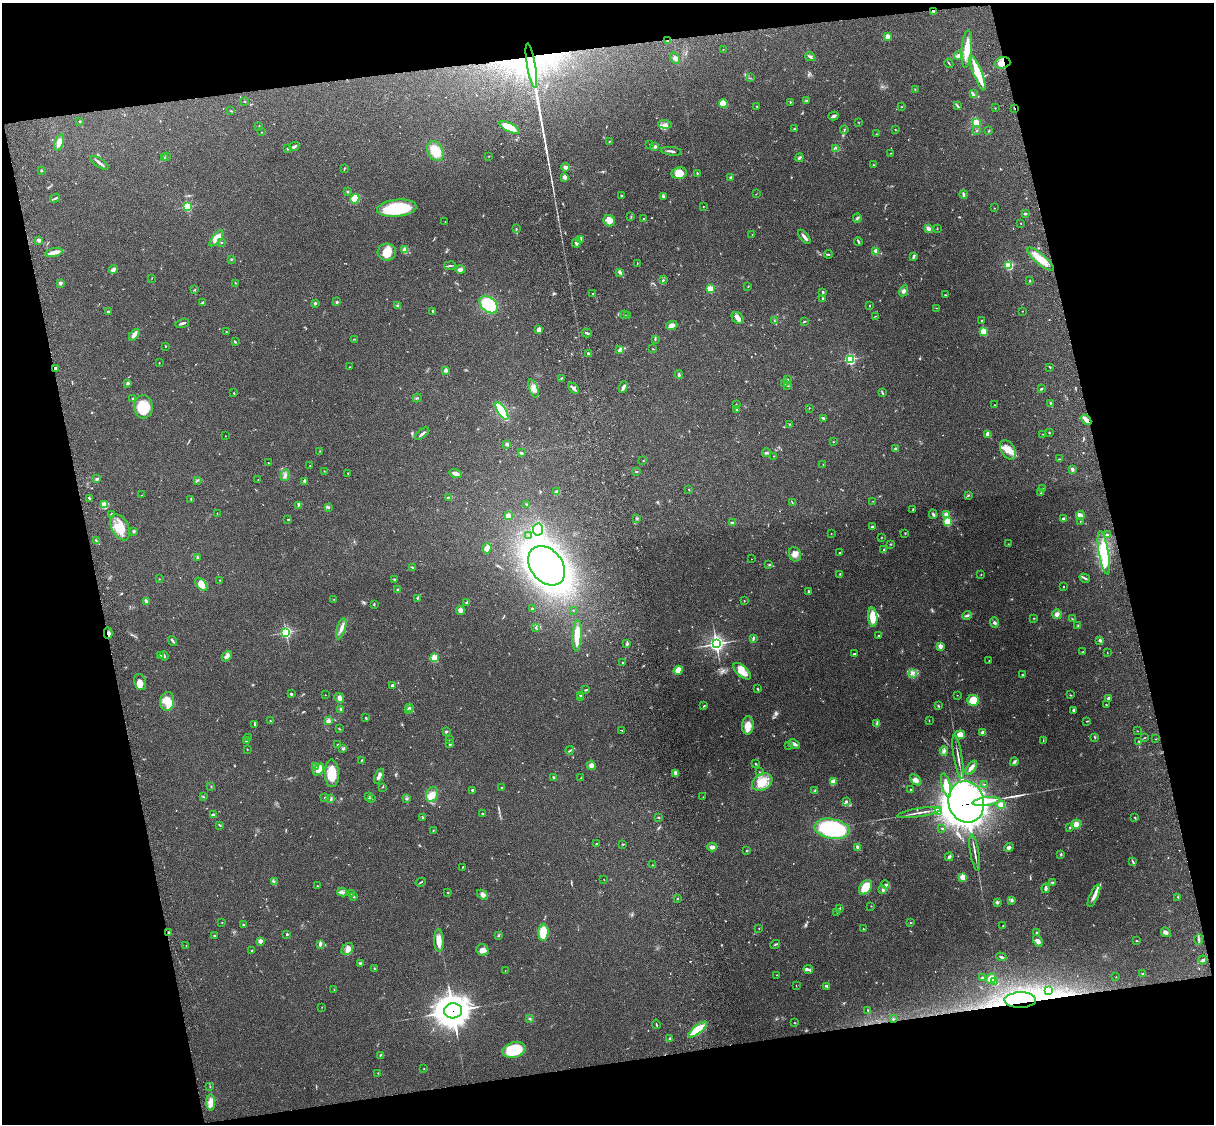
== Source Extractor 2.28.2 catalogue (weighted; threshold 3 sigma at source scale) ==
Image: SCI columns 119-4965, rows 164-4648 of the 5085 x 4925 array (HDU 1 of 3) = the unmasked area's bounding box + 8 px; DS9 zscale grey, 4 x 4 block average (1 PNG px = mean of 4 x 4 image px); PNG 1216 x 1126 px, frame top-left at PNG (2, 3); each listed source drawn as its Kron ellipse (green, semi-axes under 4 px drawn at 4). Shown black and unused: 26% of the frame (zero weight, under 3 of 4 exposures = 6% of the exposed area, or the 3 px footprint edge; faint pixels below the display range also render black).
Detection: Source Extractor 2.28.2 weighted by HDU 2 'WHT'. Background 0.219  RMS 0.0084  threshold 0.0378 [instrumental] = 3 sigma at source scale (4.5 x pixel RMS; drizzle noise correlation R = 1.50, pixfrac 1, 0.05/0.05 arcsec/px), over >= 5 px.
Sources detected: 642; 5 too faint to see at this stretch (4 x 4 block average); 6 inside a brighter object's white glare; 3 long thin detections or spike segments (spike, bleed or trail) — neither listed nor drawn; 8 coinciding with a brighter row at this scale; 30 inside a brighter listed object's ellipse — not listed separately; of the other 590, all 500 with FLUX_AUTO >= 1.61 (the completeness limit of this list) listed and drawn (90 fainter detections not listed), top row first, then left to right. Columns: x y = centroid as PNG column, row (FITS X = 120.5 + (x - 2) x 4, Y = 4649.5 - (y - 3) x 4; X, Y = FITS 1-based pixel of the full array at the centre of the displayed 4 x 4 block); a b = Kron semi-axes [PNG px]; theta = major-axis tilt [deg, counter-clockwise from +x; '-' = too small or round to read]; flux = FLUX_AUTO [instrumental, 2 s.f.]
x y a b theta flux
934 11 3 2 - 6
888 36 2 2 - 120
668 41 2 2 - 8.3
723 49 2 2 - 1.8
967 49 19 5 85 82
958 56 4 3 - 20
810 57 5 3 - 9.6
675 58 6 3 -55 12
949 63 5 2 - 4.2
1002 63 8 5 16 36
531 66 23 2 -80 210
978 73 19 4 -69 140
751 78 2 2 - 2
915 89 2 2 - 2.4
973 94 2 2 - 3.3
806 100 2 2 - 2.8
244 101 2 2 - 2.6
790 102 4 2 - 3.5
723 103 4 4 - 63
757 106 2 2 - 2.1
957 106 3 2 - 4.3
901 107 2 2 - 1.7
995 108 2 2 - 2.1
1014 108 3 2 - 3
231 111 2 2 - 2.9
834 116 5 3 - 10
80 121 3 2 - 2.8
858 122 2 2 - 1.9
976 123 4 3 - 52
665 124 7 3 -6 16
259 126 3 2 - 2.9
509 128 11 4 -27 110
795 129 2 2 - 3.4
844 130 4 2 - 5.4
895 130 2 2 - 3.5
977 130 2 2 - 1.8
989 131 3 2 - 3.4
262 132 2 2 - 5.4
876 134 2 2 - 2.1
609 141 2 2 - 4.3
59 142 8 4 67 39
650 145 2 2 - 2.4
294 146 5 2 - 12
655 147 2 2 - 12
288 148 3 2 - 6.3
836 148 2 2 - 2.4
435 151 10 7 -62 93
671 151 10 2 -7 11
891 153 2 2 - 2.5
166 156 2 2 - 2.7
489 156 2 2 - 1.9
164 158 2 2 - 2
799 158 4 2 - 7.8
100 163 10 2 -34 16
873 165 2 2 - 2.3
565 167 4 3 - 15
344 169 3 2 - 3
41 170 3 2 - 3.5
679 173 8 6 7 70
697 173 3 2 - 3.6
565 177 2 2 - 82
731 177 3 2 - 5.2
347 192 2 2 - 3
756 194 3 2 - 1.8
621 195 2 2 - 3.1
963 195 4 2 - 10
663 197 4 2 - 7.3
55 198 5 2 - 8
355 199 5 4 - 110
703 206 2 2 - 1.8
187 207 2 2 - 450
397 208 20 8 6 300
994 208 2 2 - 2.8
1025 213 3 2 - 7.8
631 217 3 2 - 3.1
643 218 2 2 - 2.7
857 218 4 2 - 7.7
609 221 6 5 - 30
445 222 2 2 - 2
1021 223 2 2 - 2.2
516 229 2 2 - 2.7
928 229 4 3 - 16
937 229 2 2 - 2
752 234 2 2 - 1.8
804 237 8 2 -50 23
216 238 10 4 51 58
39 240 4 3 - 13
580 240 3 2 - 3.8
858 242 4 2 - 5.9
222 243 2 2 - 4.1
576 243 4 3 - 11
405 250 3 3 - 32
876 251 4 3 - 17
387 252 9 8 - 67
54 253 8 3 11 25
828 254 4 2 - 5.1
913 257 4 3 - 6.5
231 259 3 2 - 3.3
1041 259 17 5 -40 77
637 263 3 2 - 2.7
1009 265 2 2 - 500
450 266 6 2 9 6.6
113 269 5 3 - 20
460 270 5 3 - 16
620 272 3 2 - 16
152 278 2 2 - 1.8
664 280 2 2 - 2.4
1030 281 3 2 - 3.1
60 283 2 2 - 54
235 283 2 2 - 2.5
748 287 2 2 - 1.7
710 289 2 2 - 220
195 290 3 2 - 3.3
904 291 6 3 61 13
823 292 3 2 - 7.3
592 293 2 2 - 1.8
945 295 2 2 - 3.2
823 299 3 2 - 4.7
203 302 4 2 - 8.1
337 302 2 2 - 25
315 303 2 2 - 31
489 305 10 7 -42 220
869 305 2 2 - 2.2
398 306 2 2 - 7.8
937 308 3 2 - 1.8
433 311 2 2 - 7.1
1022 311 2 2 - 1.9
108 312 3 2 - 6.6
624 315 2 2 - 2.8
628 316 2 2 - 2.3
875 316 2 2 - 1.7
738 318 6 5 - 23
982 320 2 2 - 5.2
774 321 3 2 - 3.8
804 321 4 2 - 3.7
182 323 7 2 17 13
672 325 6 4 16 26
539 330 3 3 - 30
983 331 2 2 - 240
226 332 2 2 - 2.2
587 333 5 2 - 7.9
134 335 7 3 52 28
354 339 3 2 - 2.2
655 339 3 2 - 3.4
235 342 2 2 - 5.1
165 346 2 2 - 2.4
653 349 2 2 - 2.6
619 350 3 2 - 7.9
588 353 2 2 - 24
850 359 2 2 - 600
159 363 2 2 - 2
350 367 2 2 - 1.9
1050 367 2 2 - 2.9
55 368 3 3 - 6.8
446 370 3 3 - 13
679 375 4 2 - 7.2
561 378 2 2 - 3.8
788 379 2 2 - 1.7
128 383 3 3 - 7.9
785 383 3 2 - 2.2
788 386 2 2 - 2.4
623 387 6 2 65 18
533 388 9 4 -71 29
573 388 6 3 -47 14
1041 389 3 2 - 4.3
234 393 2 2 - 1.7
882 393 3 2 - 5
417 398 4 2 - 3.1
133 399 2 2 - 4
1050 403 3 2 - 4
736 404 2 2 - 2
995 405 2 2 - 1.7
143 407 11 9 -88 130
809 408 2 2 - 1.7
737 410 2 2 - 2.5
502 411 10 3 -58 290
823 418 3 2 - 7.8
1086 420 6 2 -47 31
789 424 2 2 - 1.9
1049 433 2 2 - 2.8
422 434 8 2 41 14
988 434 3 3 - 39
1043 434 2 2 - 1.8
225 436 2 2 - 1.6
833 442 2 2 - 2.7
507 444 3 3 - 8.9
896 449 3 3 - 14
1008 450 10 6 -58 57
320 451 2 2 - 1.9
521 453 3 3 - 7.8
766 453 4 2 - 9.3
774 456 2 2 - 2
1059 459 3 2 - 2.4
643 461 2 2 - 2.7
268 463 2 2 - 2.8
823 464 2 2 - 1.8
310 465 2 2 - 3
1072 469 4 3 - 8.2
324 471 2 2 - 1.7
636 471 3 2 - 3.6
348 473 2 2 - 9.1
456 474 6 3 -17 20
285 475 6 2 74 12
97 479 3 2 - 8
258 479 2 2 - 2
198 480 3 2 - 3.6
304 481 4 2 - 8.4
689 489 2 2 - 2.2
1043 489 2 2 - 2.9
557 492 3 2 - 6.7
1041 493 2 2 - 2.1
141 495 2 2 - 1.6
968 495 2 2 - 2
448 497 3 2 - 4.3
89 498 3 2 - 6.7
191 500 2 2 - 2.3
873 501 2 2 - 1.7
792 502 3 2 - 2.9
526 504 3 2 - 3.7
104 505 3 2 - 8.1
298 505 3 2 - 4.9
328 508 4 2 - 6.6
913 509 3 2 - 5
112 514 2 2 - 7.3
217 514 2 2 - 1.7
933 514 5 3 - 7.7
946 514 3 3 - 19
1080 515 4 4 - 20
508 516 3 2 - 26
637 519 2 2 - 3.9
1063 519 2 2 - 17
288 520 2 2 - 4.1
1080 521 2 2 - 1.7
947 522 2 2 - 440
733 523 4 2 - 12
120 527 14 8 -63 84
872 527 3 2 - 10
538 530 6 5 - 250
133 531 3 2 - 5.9
905 533 2 2 - 3
831 534 2 2 - 1.7
529 535 2 2 - 2.8
1107 535 2 2 - 3.7
882 537 2 2 - 1.9
96 540 3 2 - 3.4
890 544 2 2 - 2.5
1008 544 2 2 - 1.8
487 548 5 3 - 35
884 550 4 2 - 5.4
839 553 3 2 - 3.7
1104 553 22 5 -80 130
795 554 7 6 - 29
197 558 2 2 - 2.4
751 559 2 2 - 2.5
769 565 3 2 - 4.1
547 566 22 16 -51 2000
412 567 3 2 - 4.6
840 574 2 2 - 3.6
981 574 2 2 - 1.7
1085 578 5 2 - 7.2
159 579 2 2 - 2
394 579 2 2 - 3.2
220 580 2 2 - 2.4
201 584 7 4 -49 74
1064 587 2 2 - 2.5
398 590 2 2 - 45
808 591 4 2 - 4.9
417 598 2 2 - 4.4
334 599 2 2 - 1.7
146 601 4 3 - 8.2
744 601 2 2 - 1.9
467 603 2 2 - 52
374 604 2 2 - 3.1
532 609 3 3 - 7.3
460 610 4 4 - 19
573 610 2 2 - 1.8
1057 614 5 5 - 16
967 615 5 3 - 9.8
873 617 9 4 -86 96
1033 618 2 2 - 1.8
1072 619 3 2 - 2.7
994 623 5 3 - 11
1078 626 2 2 - 2.9
536 628 2 2 - 2.4
341 629 11 3 74 23
286 632 2 2 - 820
108 633 5 3 - 20
577 636 16 4 87 87
878 636 2 2 - 3.6
753 638 4 2 - 8.2
1100 640 4 3 - 7.8
173 641 5 2 - 8.9
627 644 4 2 - 7.4
716 644 3 3 - 1600
940 646 2 2 - 93
1083 652 2 2 - 3
1107 653 2 2 - 2.1
854 654 2 2 - 5.4
160 656 2 2 - 2.6
164 656 5 2 - 8.4
227 656 6 3 47 30
434 658 2 2 - 320
989 661 2 2 - 2.1
623 663 2 2 - 2.5
678 670 4 4 - 42
742 671 11 5 -41 49
913 673 3 2 - 3.8
1023 675 3 2 - 2.9
140 682 8 6 -76 26
392 685 3 2 - 8.6
758 689 2 2 - 5.3
586 690 3 2 - 5.5
291 694 3 2 - 7.1
325 695 2 2 - 2.1
580 695 2 2 - 6.6
957 695 2 2 - 2
1070 695 2 2 - 2.9
339 698 5 4 - 16
581 698 2 2 - 3.2
1108 698 3 2 - 9.8
973 700 6 5 - 97
167 701 9 7 83 73
1106 705 2 2 - 2.3
704 706 4 2 - 4.1
939 706 3 2 - 4.2
410 708 3 2 - 3.3
341 709 2 2 - 12
408 710 3 2 - 5.3
1074 710 4 3 - 6.4
365 718 2 2 - 2.4
270 721 2 2 - 2.7
328 721 3 3 - 17
929 721 2 2 - 1.7
1087 721 3 2 - 3.5
877 724 4 2 - 6
254 725 4 2 - 4.7
748 725 9 6 85 48
339 729 3 2 - 3.4
446 731 3 2 - 6.8
622 731 2 2 - 2
1137 731 2 2 - 1.7
983 733 2 2 - 82
960 735 5 4 - 53
1095 737 3 2 - 3.8
1145 737 2 2 - 2.1
249 738 2 2 - 3.1
449 739 2 2 - 3.3
1156 739 2 2 - 2
1043 740 3 2 - 2.2
246 741 3 2 - 5.2
1139 742 3 2 - 3.5
450 744 2 2 - 7.8
794 744 6 3 -27 20
338 745 2 2 - 4.3
788 745 2 2 - 1.9
343 748 4 2 - 7.3
247 749 2 2 - 2
570 750 4 2 - 5
944 751 4 3 - 10
958 757 22 2 -80 21
362 760 2 2 - 3.2
1014 762 4 2 - 12
755 764 2 2 - 3.2
591 765 5 4 - 19
315 766 2 2 - 6.2
971 768 8 3 54 24
319 770 7 4 49 48
759 772 2 2 - 1.9
332 773 14 7 -90 100
676 774 4 3 - 9.7
379 776 8 2 67 24
554 777 3 2 - 5.4
581 778 3 2 - 3.4
916 780 7 4 -43 24
762 782 11 7 30 86
833 782 4 2 - 27
984 784 2 2 - 2.2
946 785 12 4 -76 56
211 787 2 2 - 2.1
383 787 2 2 - 2.5
502 788 3 2 - 3
910 789 2 2 - 2.6
472 790 2 2 - 6.3
815 791 3 2 - 4.5
432 794 7 6 - 40
203 797 2 2 - 3.3
369 797 3 2 - 5.8
703 797 2 2 - 1.8
325 798 2 2 - 12
371 798 2 2 - 6.1
406 798 3 3 - 5.7
331 799 3 2 - 5.7
846 801 2 2 - 13
966 802 21 18 -76 16000
986 802 14 3 7 2100
1001 805 4 4 - 31
938 812 3 2 - 5.1
919 813 22 2 9 26
482 814 3 2 - 2.9
213 815 4 2 - 6.6
658 817 2 2 - 3.2
423 818 2 2 - 3.1
1135 818 3 2 - 3.5
1076 824 5 4 - 28
220 825 3 2 - 3.7
942 828 2 2 - 3.1
1069 828 2 2 - 4.5
832 829 18 10 -11 550
433 831 2 2 - 2.4
596 844 2 2 - 4.6
622 844 3 2 - 3.9
712 847 5 3 - 23
858 847 4 2 - 22
1009 847 5 4 - 11
747 851 2 2 - 3.3
975 853 18 2 -80 18
1061 854 3 2 - 4.3
949 857 4 3 - 9.4
1133 862 3 2 - 4.6
652 865 2 2 - 2.1
462 867 2 2 - 2
963 877 2 2 - 260
604 880 2 2 - 2
274 882 2 2 - 2.8
421 882 5 2 - 4.8
1053 883 3 3 - 7.7
885 885 4 3 - 9.2
317 886 2 2 - 3
865 887 8 5 55 130
1046 888 5 2 - 14
883 890 3 3 - 9
342 892 5 2 - 9.6
448 892 3 2 - 3.2
351 894 2 2 - 1.8
483 895 6 3 -40 16
1094 896 12 3 66 29
354 897 2 2 - 11
1178 897 2 2 - 3.6
677 898 2 2 - 3.9
1012 900 3 3 - 7.8
997 902 3 2 - 5.1
871 906 2 2 - 1.6
839 909 2 2 - 4.3
837 912 2 2 - 1.7
222 922 2 2 - 2
910 923 2 2 - 3.2
243 925 2 2 - 4.7
1003 926 2 2 - 2.3
759 929 2 2 - 3.1
863 929 2 2 - 6.2
168 932 2 2 - 10
543 932 8 5 86 120
1037 932 2 2 - 6.5
1166 932 5 3 - 12
287 934 2 2 - 16
498 935 3 2 - 5.8
214 936 2 2 - 16
439 940 11 5 -89 45
1199 940 5 2 - 7.4
260 941 2 2 - 89
1038 941 6 3 -59 15
1137 941 2 2 - 3
320 944 4 2 - 15
775 944 5 2 - 5.8
186 946 2 2 - 1.8
347 949 7 5 50 26
251 950 2 2 - 3.5
482 950 6 5 - 31
1001 957 5 2 - 7.1
1203 960 4 3 - 8.4
360 963 4 2 - 5.1
375 969 2 2 - 3.9
808 969 5 2 - 8.7
505 970 2 2 - 1.8
1143 974 3 2 - 6.3
777 975 2 2 - 2
982 977 2 2 - 19
1116 977 2 2 - 2.1
991 978 5 4 - 39
995 981 4 2 - 6.6
796 986 2 2 - 1.7
827 986 3 2 - 6.1
334 990 2 2 - 2
1048 990 2 2 - 72
1020 1000 16 8 1 130
322 1007 2 2 - 1.6
868 1010 3 2 - 3.1
453 1011 9 7 5 8300
530 1019 2 2 - 9.3
893 1019 2 2 - 2.6
794 1023 2 2 - 3.6
656 1024 5 2 - 3.7
697 1030 11 3 39 160
670 1038 3 2 - 4.5
514 1050 11 7 17 220
380 1055 3 2 - 4
424 1069 2 2 - 2
378 1073 2 2 - 1.6
210 1086 2 2 - 2.2
211 1102 8 3 -88 34
Overlapping masked pixels (flux is a lower limit): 13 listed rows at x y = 934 11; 668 41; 1002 63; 531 66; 1014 108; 55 368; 1086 420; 108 633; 966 802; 986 802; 168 932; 1020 1000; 453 1011
Diffuse or blended objects may show on this block-average render without a row.